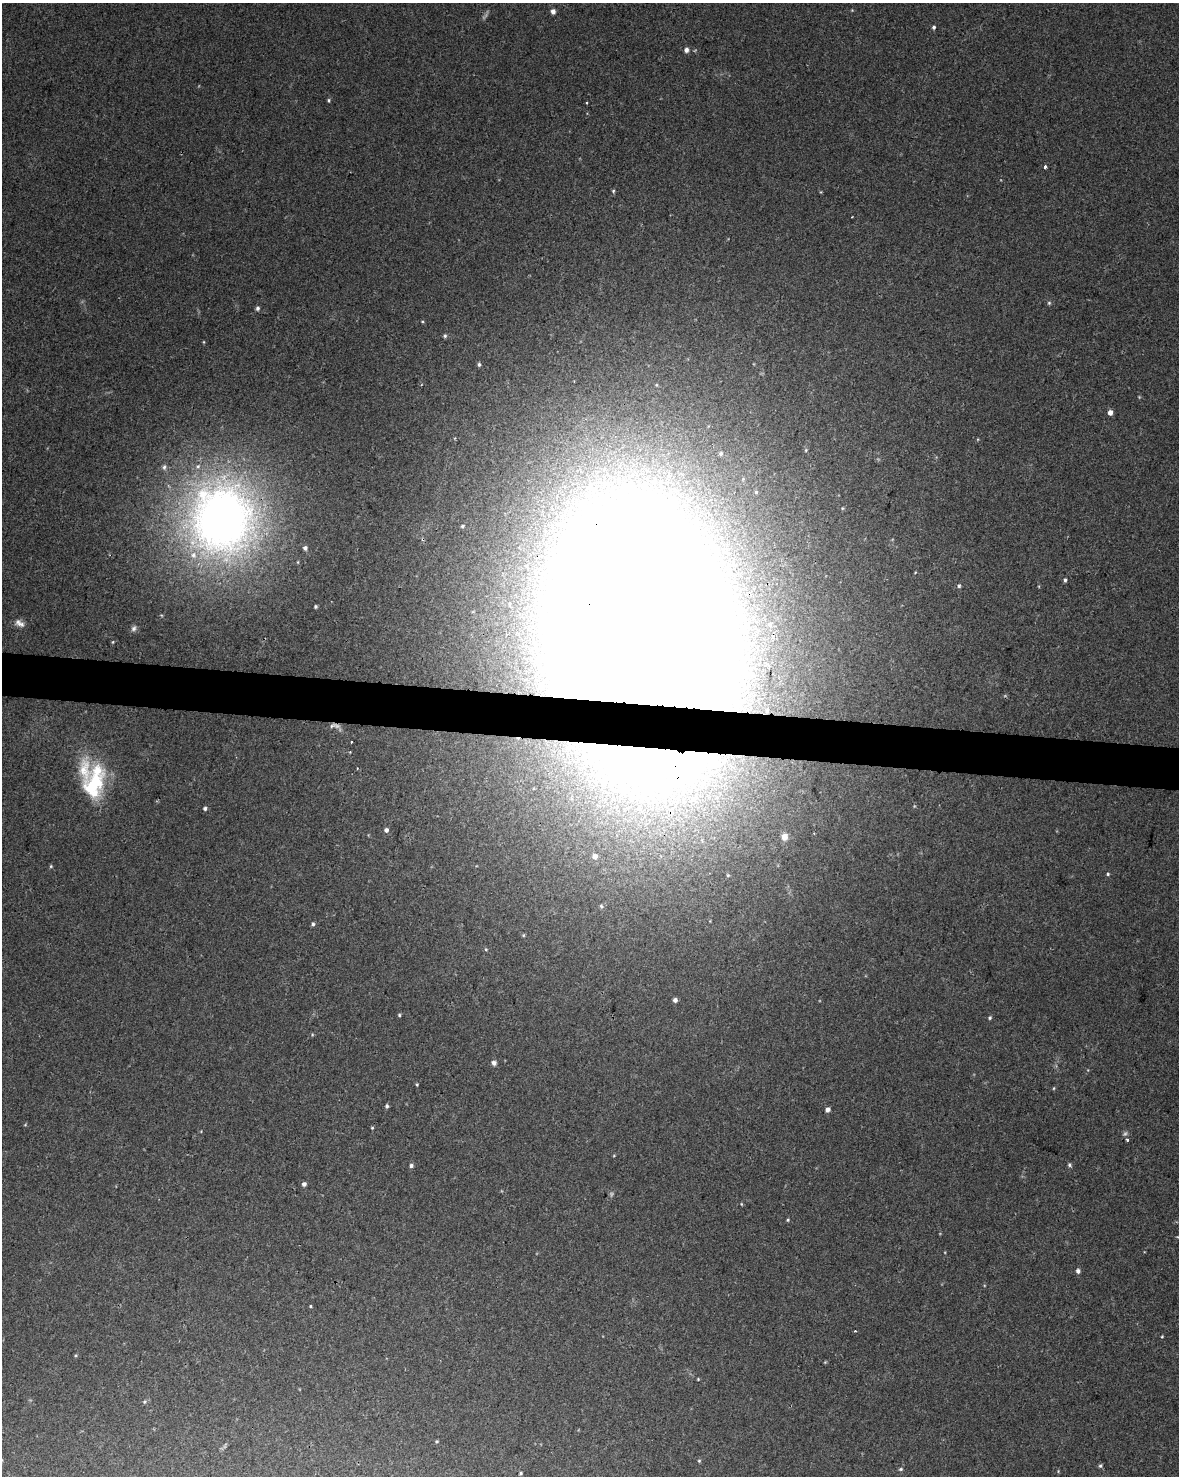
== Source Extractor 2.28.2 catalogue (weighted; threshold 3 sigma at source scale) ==
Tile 6 of 4 x 3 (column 2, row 2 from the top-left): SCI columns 1185-2361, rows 1760-3233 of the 4715 x 4936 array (HDU 1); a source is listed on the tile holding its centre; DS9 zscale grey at full resolution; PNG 1181 x 1478 px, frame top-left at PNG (2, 3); no overlay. Shown black and unused: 3% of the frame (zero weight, under 2 of 3 exposures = <1% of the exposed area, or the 3 px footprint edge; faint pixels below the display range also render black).
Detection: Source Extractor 2.28.2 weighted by HDU 2 'WHT'; one run over the whole footprint, this tile lists its part. Background 0.045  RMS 0.0065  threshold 0.0291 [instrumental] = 3 sigma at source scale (4.5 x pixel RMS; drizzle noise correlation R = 1.50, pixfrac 1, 0.0396/0.0396 arcsec/px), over >= 5 px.
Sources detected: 84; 4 too faint to see at this stretch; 5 inside a brighter object's white glare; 1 cosmic-ray / hot-pixel residue — not listed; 5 inside a brighter listed object's ellipse — not listed separately; the other 69 listed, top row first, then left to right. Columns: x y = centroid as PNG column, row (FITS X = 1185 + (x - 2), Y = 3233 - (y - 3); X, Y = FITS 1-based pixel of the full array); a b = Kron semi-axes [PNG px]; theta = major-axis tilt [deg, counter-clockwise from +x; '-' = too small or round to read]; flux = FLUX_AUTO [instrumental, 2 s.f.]
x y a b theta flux
553 11 5 5 - 3.1
934 27 5 4 - 1.2
686 50 6 5 - 2.3
329 100 5 3 - 0.84
586 103 3 3 - 0.87
1045 167 3 3 - 4.6
613 191 5 4 - 0.85
1049 303 5 5 - 0.91
257 308 6 5 - 1.5
445 336 6 5 - 1.3
204 342 5 3 - 0.55
479 364 5 4 - 1.2
1110 412 4 4 - 4.8
806 450 5 4 - 0.81
721 453 6 5 - 1.6
590 488 13 12 - 10
756 492 5 5 - 1.1
222 519 87 78 89 450
462 526 4 3 - 1.1
305 548 6 5 - 2
1065 580 4 3 - 1.3
959 586 5 4 - 1.1
315 606 3 3 - 0.97
19 623 13 7 -29 3.6
134 628 9 7 65 2.1
641 631 139 86 -74 7100
113 642 5 3 - 0.62
332 726 12 5 36 1.9
351 742 3 2 - 1.3
350 752 3 3 - 0.62
94 785 38 23 69 44
693 799 12 10 47 9.5
205 808 4 4 - 1.4
386 830 5 5 - 2.2
784 837 7 7 - 5.5
595 856 6 6 - 3
51 866 5 4 - 0.71
1108 874 5 4 - 0.85
601 906 6 5 - 1.1
313 924 5 4 - 1.3
523 935 5 4 - 0.73
486 949 5 4 - 0.88
675 1000 4 4 - 2.1
399 1015 4 4 - 0.85
990 1018 4 4 - 0.97
494 1063 6 6 - 2.1
417 1084 4 3 - 0.68
1054 1088 5 3 - 0.64
387 1106 5 4 - 1.3
827 1110 5 4 - 2.9
25 1125 5 3 - 0.57
372 1128 3 3 - 0.65
1127 1140 3 3 - 1.5
1069 1165 6 5 - 1.2
411 1166 5 5 - 1.7
304 1184 4 4 - 2.3
741 1204 4 3 - 0.55
788 1220 4 3 - 0.74
1078 1271 5 5 - 2
310 1306 4 3 - 0.66
1162 1337 4 3 - 0.6
76 1355 4 4 - 0.73
825 1362 4 4 - 0.59
698 1379 3 3 - 0.54
437 1441 4 4 - 0.8
699 1461 4 4 - 0.77
1100 1466 6 4 57 1.1
901 1469 6 4 15 1
520 1473 4 3 - 0.82
Overlapping masked pixels (flux is a lower limit): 3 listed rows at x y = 222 519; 641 631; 332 726